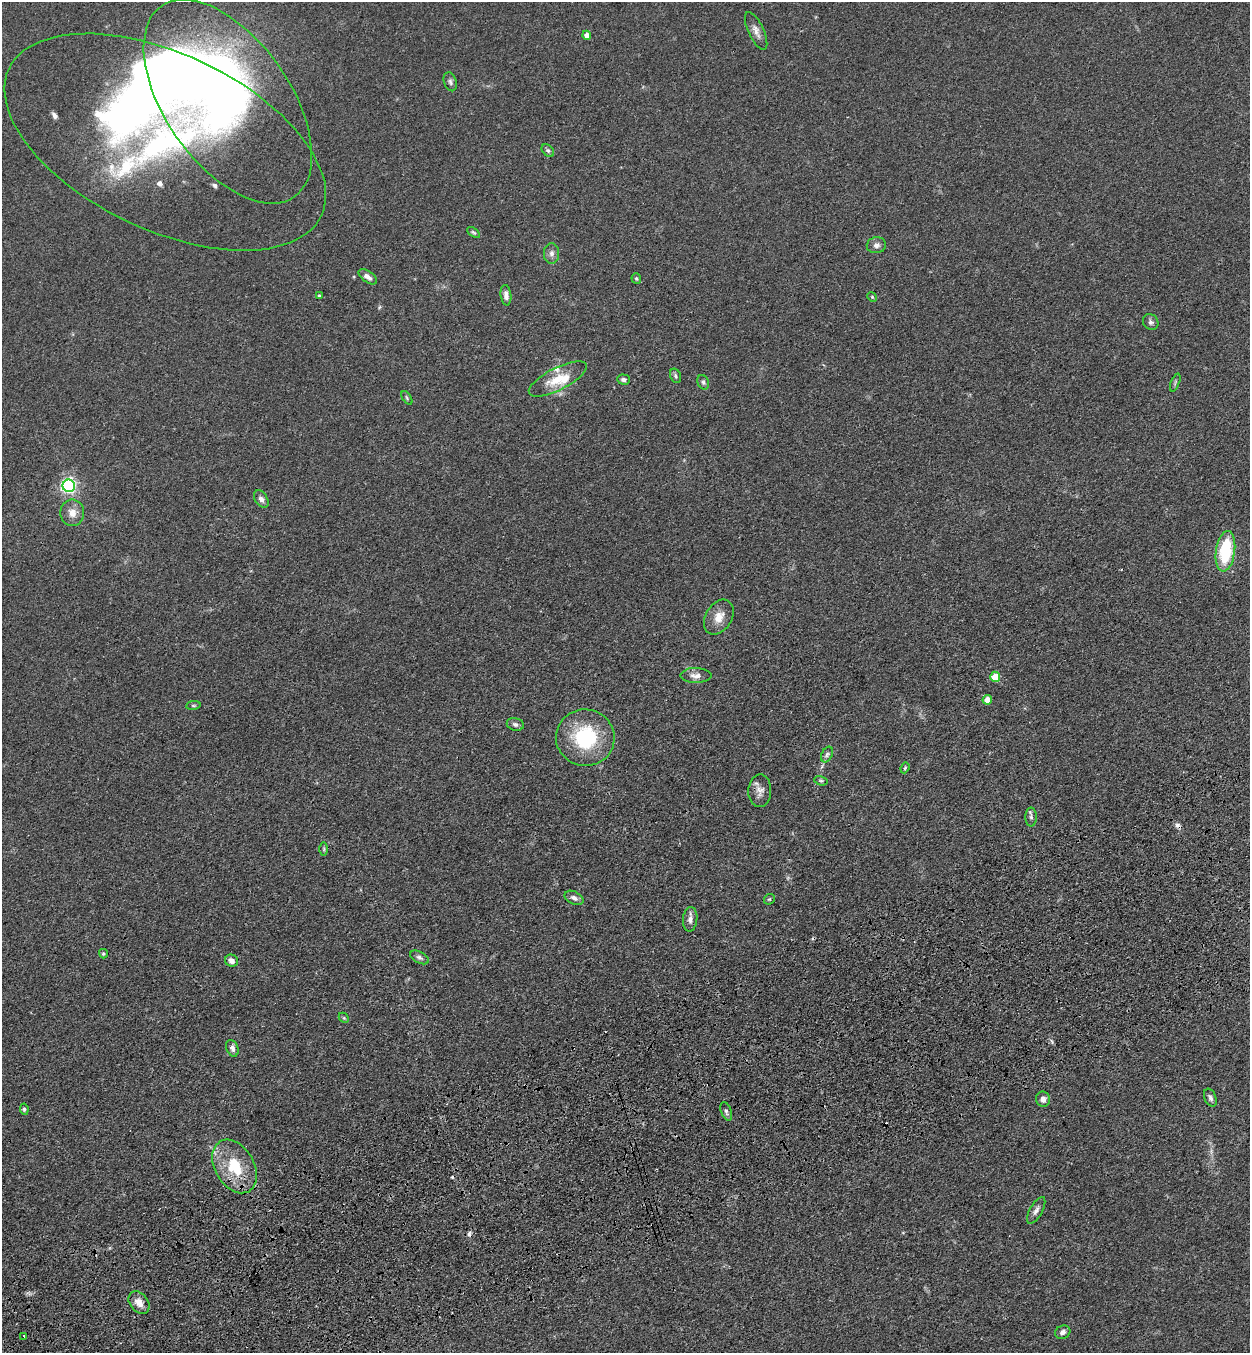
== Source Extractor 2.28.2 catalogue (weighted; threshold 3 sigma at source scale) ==
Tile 7 of 4 x 4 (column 3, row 2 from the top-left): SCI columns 2699-3946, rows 2815-4165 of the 5522 x 5630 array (HDU 1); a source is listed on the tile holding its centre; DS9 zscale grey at full resolution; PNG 1252 x 1355 px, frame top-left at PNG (2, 2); each listed source drawn as its Kron ellipse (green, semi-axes under 4 px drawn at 4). Shown black and unused: <1% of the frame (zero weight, under 3 of 4 exposures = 6% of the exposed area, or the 3 px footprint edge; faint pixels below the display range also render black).
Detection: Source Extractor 2.28.2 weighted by HDU 2 'WHT'; one run over the whole footprint, this tile lists its part. Background 0.0704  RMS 0.0041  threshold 0.0184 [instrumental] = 3 sigma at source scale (4.5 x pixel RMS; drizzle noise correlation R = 1.50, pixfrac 1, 0.05/0.05 arcsec/px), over >= 5 px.
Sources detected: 70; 3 inside a brighter object's white glare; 6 cosmic-ray / hot-pixel residue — neither listed nor drawn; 6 inside a brighter listed object's ellipse — not listed separately; the other 55 listed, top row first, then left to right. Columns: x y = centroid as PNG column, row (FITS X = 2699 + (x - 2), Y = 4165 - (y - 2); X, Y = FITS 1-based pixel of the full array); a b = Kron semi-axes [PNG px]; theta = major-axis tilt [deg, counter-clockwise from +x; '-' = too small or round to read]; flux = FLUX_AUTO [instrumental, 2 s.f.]
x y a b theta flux
756 31 20 7 -65 2.7
587 35 4 4 - 3.1
450 82 10 6 -72 1.1
228 102 116 62 -55 280
165 142 173 88 -25 230
548 150 7 5 -47 0.81
473 232 7 4 -36 0.63
876 245 10 8 10 1.7
551 253 10 7 -90 1.9
368 277 10 5 -35 2.1
636 279 5 4 - 0.58
506 295 10 5 -83 1.8
319 296 3 3 - 0.49
872 297 5 4 - 0.52
1151 322 8 7 - 1.3
676 376 7 5 -66 0.87
558 379 32 11 27 9.5
623 379 6 5 - 1.1
703 382 7 5 -70 0.89
1175 382 9 3 68 0.64
407 398 7 4 -55 0.6
69 486 6 6 - 110
261 499 9 6 -57 1.7
72 513 13 12 - 3.7
1225 551 20 9 81 24
719 617 19 13 58 5.1
696 675 15 7 0 2.6
995 677 5 5 - 8
987 700 5 4 - 4.7
193 705 7 3 8 0.52
515 724 8 6 -14 1.3
585 738 29 28 - 29
827 754 8 5 63 1
905 768 5 4 - 0.51
821 781 7 4 -16 0.65
760 791 16 11 88 2.9
1031 817 9 5 -90 0.96
324 849 6 4 -90 0.57
574 898 10 6 -26 1.6
769 899 6 4 42 0.53
690 919 12 7 85 2.1
103 954 5 4 - 0.57
419 957 10 5 -28 1.2
232 961 6 6 - 2.1
344 1018 5 4 - 0.5
232 1048 8 6 -67 1.5
1210 1098 9 5 -68 1.2
1043 1099 7 7 - 2.1
24 1109 6 4 -81 0.66
726 1111 9 5 -70 1
235 1166 29 19 -59 17
1036 1210 15 6 61 1.8
139 1303 12 9 -52 4
1063 1332 8 6 25 1.6
24 1336 3 3 - 0.41
Isophote crosses this tile's border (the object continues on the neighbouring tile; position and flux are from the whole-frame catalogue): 1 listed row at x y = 165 142